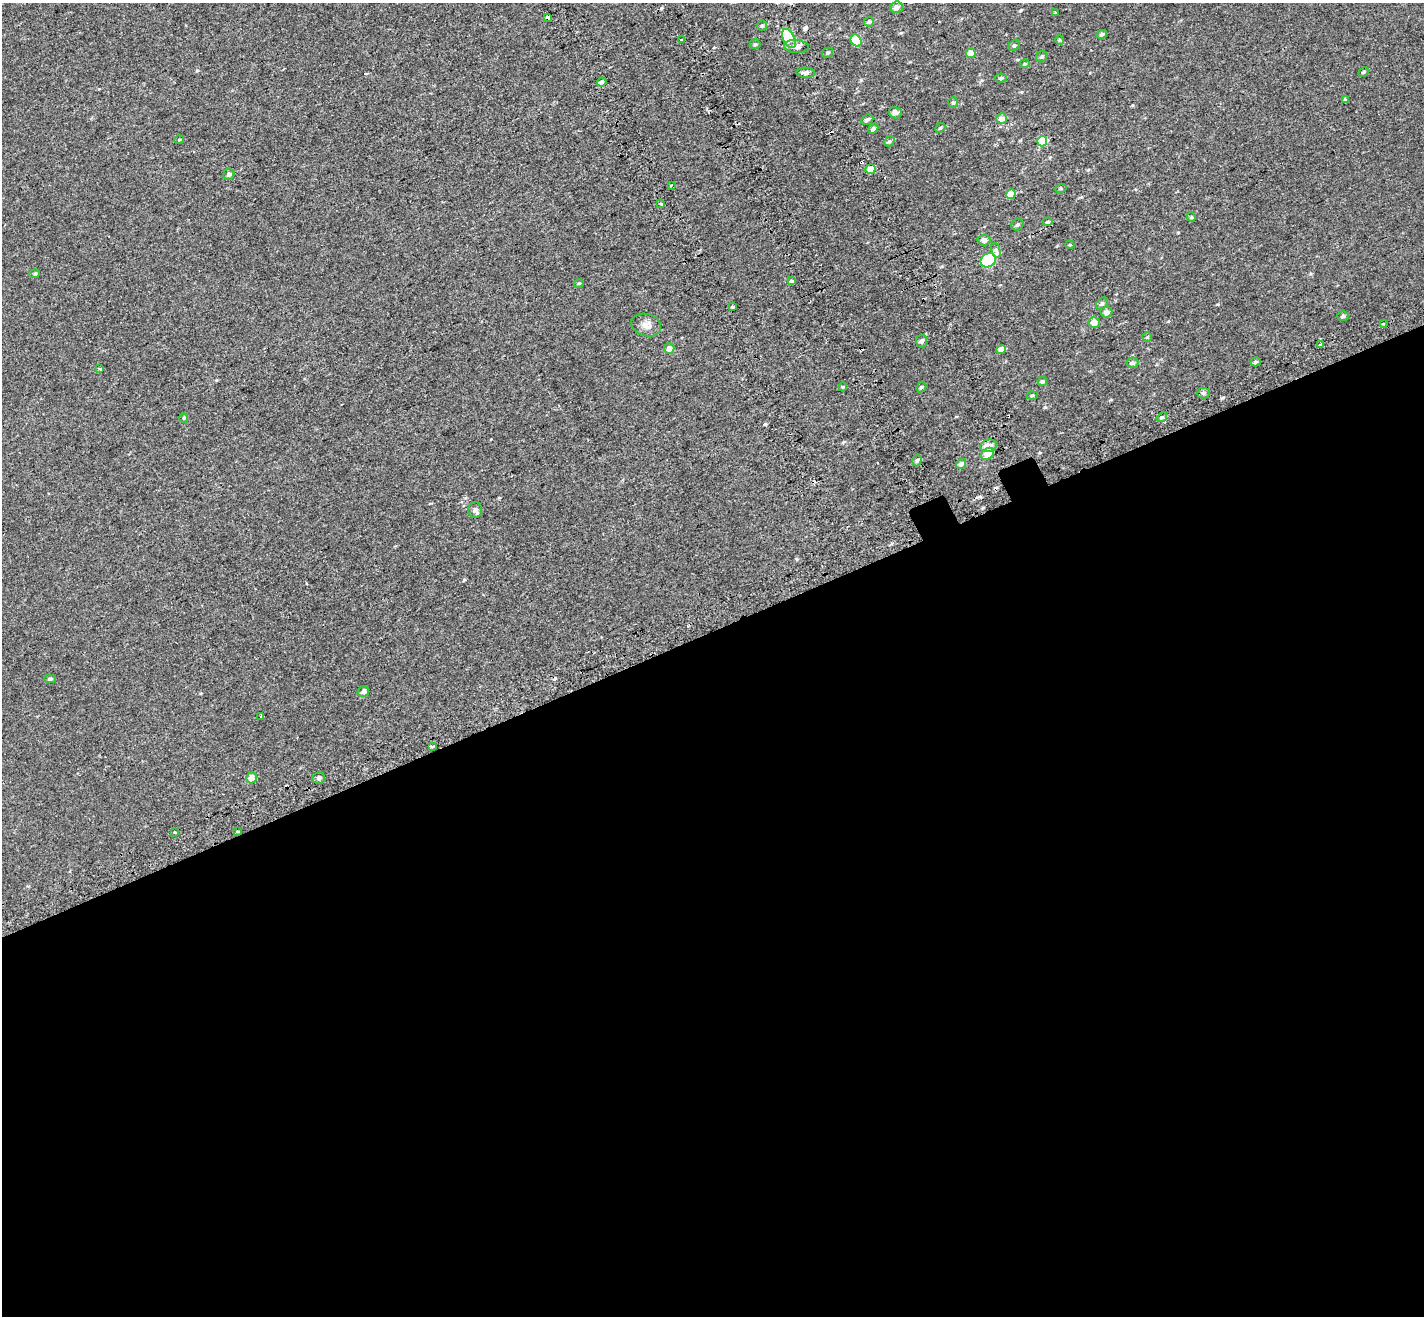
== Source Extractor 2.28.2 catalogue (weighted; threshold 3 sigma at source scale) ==
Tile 15 of 4 x 4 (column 3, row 4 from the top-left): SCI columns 2946-4367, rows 247-1560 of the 5889 x 5690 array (HDU 1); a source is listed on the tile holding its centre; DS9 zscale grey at full resolution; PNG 1426 x 1318 px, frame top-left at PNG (2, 3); each listed source drawn as its Kron ellipse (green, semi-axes under 4 px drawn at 4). Shown black and unused: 52% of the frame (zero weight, under 2 of 3 exposures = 6% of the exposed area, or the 3 px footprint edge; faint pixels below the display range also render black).
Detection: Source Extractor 2.28.2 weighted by HDU 2 'WHT'; one run over the whole footprint, this tile lists its part. Background 0.00116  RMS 0.0065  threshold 0.0294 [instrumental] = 3 sigma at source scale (4.5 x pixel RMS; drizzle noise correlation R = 1.50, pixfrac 1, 0.0396/0.0396 arcsec/px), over >= 5 px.
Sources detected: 89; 1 inside a brighter object's white glare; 6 cosmic-ray / hot-pixel residue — neither listed nor drawn; the other 82 listed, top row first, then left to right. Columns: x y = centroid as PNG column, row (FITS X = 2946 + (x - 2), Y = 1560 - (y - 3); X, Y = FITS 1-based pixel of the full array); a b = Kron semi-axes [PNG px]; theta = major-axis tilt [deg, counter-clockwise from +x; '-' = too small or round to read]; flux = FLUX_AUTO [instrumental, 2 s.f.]
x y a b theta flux
896 7 6 5 - 2.2
1056 12 3 3 - 1.5
547 17 4 3 - 4.6
869 22 5 5 - 1
762 25 5 5 - 0.95
1102 34 5 4 - 1.3
789 39 10 5 -64 20
682 40 3 3 - 2.1
856 40 6 5 - 13
1060 40 4 4 - 0.63
755 44 5 4 - 0.77
1014 45 6 4 47 1.1
797 46 12 6 -6 3
827 53 6 4 30 0.93
971 53 4 4 - 6
1042 57 6 5 - 0.98
1025 64 5 4 - 0.67
1364 72 5 4 - 0.8
806 73 9 5 -2 2
1001 78 6 4 2 1
602 82 5 4 - 2.2
1345 99 3 3 - 1.4
953 102 5 4 - 0.84
895 113 6 5 - 2.3
1002 119 5 5 - 4.1
867 120 6 5 - 1.5
940 128 5 4 - 0.7
873 129 5 4 - 1.6
179 140 5 3 - 0.47
889 141 6 5 - 0.87
1042 141 5 5 - 19
870 169 5 5 - 5.3
229 174 6 5 - 1.8
671 185 3 3 - 1.7
1061 188 6 4 18 0.75
1011 194 5 4 - 7.9
661 204 3 3 - 3.2
1191 217 5 4 - 0.67
1048 222 5 3 - 0.77
1017 225 6 5 - 1.2
984 240 6 5 - 3.4
1070 245 5 3 - 0.47
996 250 7 4 -75 6.9
988 260 8 6 32 42
35 274 5 4 - 0.83
792 281 3 3 - 12
579 283 5 3 - 0.59
1102 303 7 5 47 1.2
733 307 4 3 - 1.8
1106 312 6 5 - 2.7
1343 316 6 5 - 1.1
1094 323 5 5 - 5.4
1383 323 3 2 - 0.68
646 325 15 11 -18 4.1
1147 337 4 4 - 0.63
921 341 6 5 - 1.5
1320 345 4 3 - 1.3
669 349 5 5 - 4.1
1001 349 5 4 - 5.3
1255 362 5 4 - 0.9
1132 363 6 5 - 1.5
100 369 3 3 - 0.79
1042 381 5 4 - 0.89
843 387 4 4 - 0.65
921 387 5 4 - 0.84
1203 393 6 5 - 1.2
1032 395 5 3 - 0.65
1162 417 5 4 - 1.1
184 418 4 4 - 0.65
988 446 8 6 11 5.3
988 454 7 5 41 7.1
917 460 6 4 73 1.2
961 464 5 4 - 2.4
475 510 8 7 - 1.8
50 679 6 4 1 1.2
363 692 6 5 - 2.5
261 716 3 3 - 1.9
433 747 3 3 - 2.1
251 778 5 5 - 3.9
319 778 6 6 - 1.7
175 832 3 3 - 2.6
237 832 3 3 - 1.5
Overlapping masked pixels (flux is a lower limit): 2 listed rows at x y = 547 17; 237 832
Unlisted compact peaks at least as high as the median listed source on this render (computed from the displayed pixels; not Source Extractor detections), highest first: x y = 1222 398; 765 424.